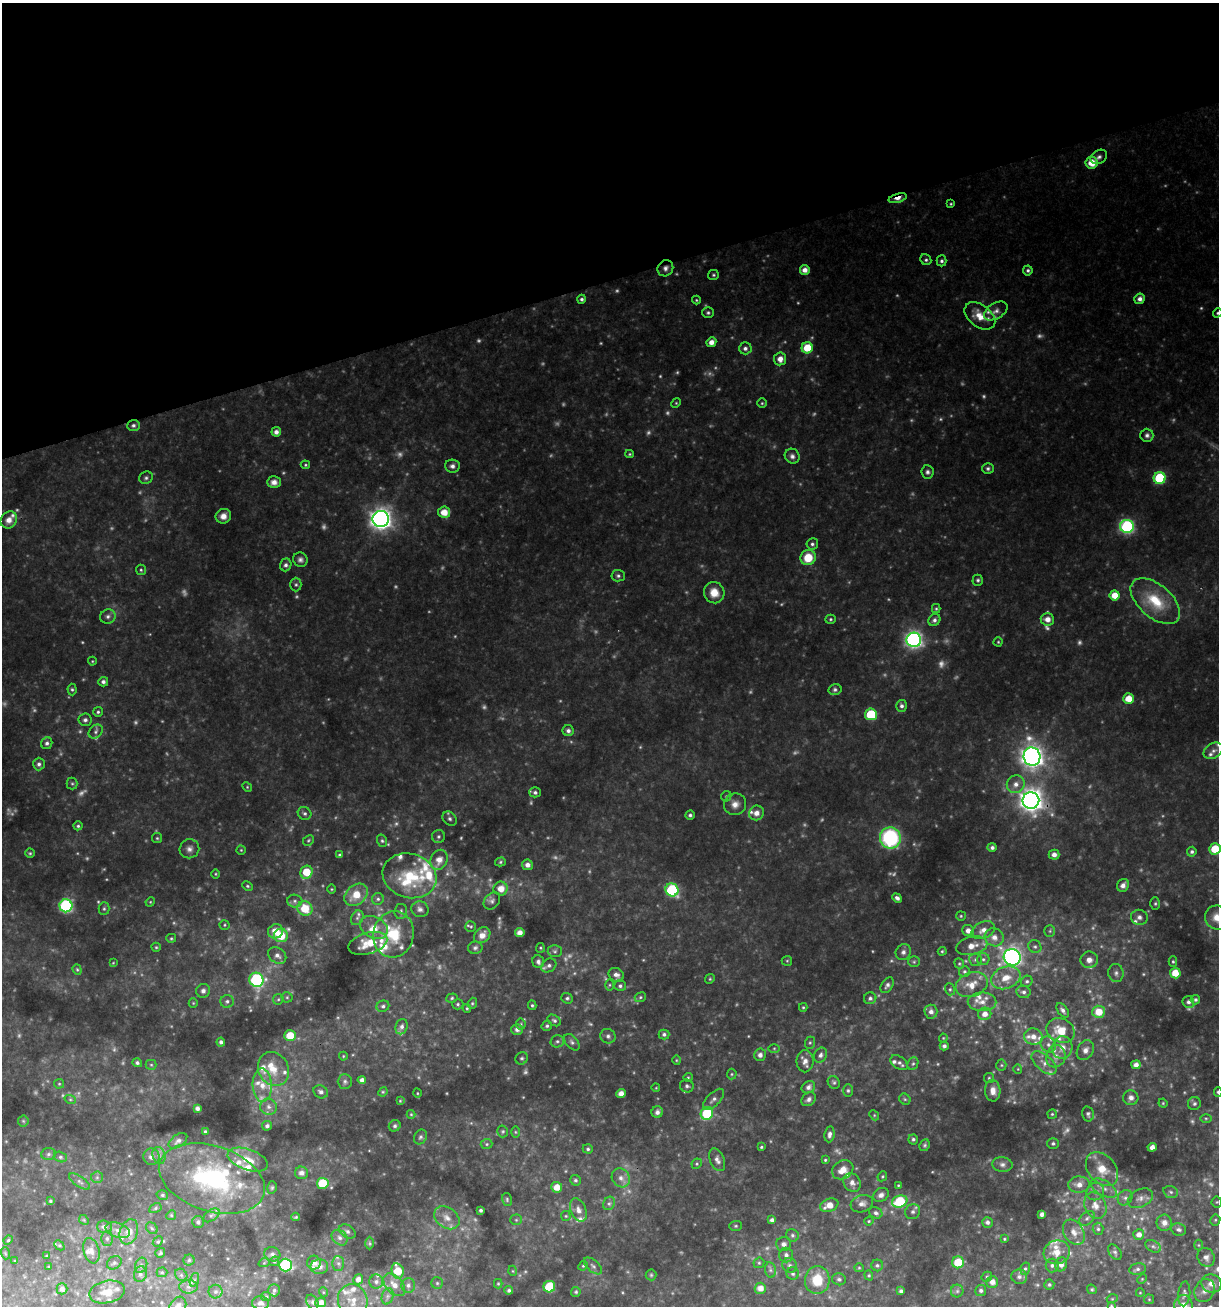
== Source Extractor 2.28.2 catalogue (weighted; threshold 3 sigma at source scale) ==
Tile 3 of 4 x 4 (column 3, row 1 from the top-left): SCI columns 2486-3702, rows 3913-5216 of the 5021 x 5216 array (HDU 1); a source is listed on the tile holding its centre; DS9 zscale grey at full resolution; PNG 1221 x 1308 px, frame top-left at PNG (2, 3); each listed source drawn as its Kron ellipse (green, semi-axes under 4 px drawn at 4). Shown black and unused: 21% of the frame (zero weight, under 2 of 3 exposures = <1% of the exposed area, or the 3 px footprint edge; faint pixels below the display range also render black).
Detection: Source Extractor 2.28.2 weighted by HDU 2 'WHT'; one run over the whole footprint, this tile lists its part. Background 0.173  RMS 0.017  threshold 0.0771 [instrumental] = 3 sigma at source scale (4.5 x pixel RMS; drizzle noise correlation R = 1.50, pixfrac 1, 0.0396/0.0396 arcsec/px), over >= 5 px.
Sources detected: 619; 120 too faint to see at this stretch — neither listed nor drawn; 53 inside a brighter listed object's ellipse — not listed separately; the other 446 listed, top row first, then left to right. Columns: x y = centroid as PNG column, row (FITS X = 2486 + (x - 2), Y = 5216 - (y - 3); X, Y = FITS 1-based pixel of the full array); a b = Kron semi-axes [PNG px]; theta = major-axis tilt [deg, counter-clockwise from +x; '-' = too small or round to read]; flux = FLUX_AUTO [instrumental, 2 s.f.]
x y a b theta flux
1099 157 9 6 33 6.2
1092 163 6 6 - 29
898 198 9 4 16 19
951 204 4 3 - 2
926 260 6 5 - 3.7
942 261 5 5 - 4.4
665 268 8 7 - 7.5
805 270 5 5 - 12
1028 270 5 5 - 4.1
713 275 5 5 - 2.9
582 299 4 4 - 4
1140 299 5 5 - 8.7
696 300 4 4 - 1.9
996 311 13 7 32 11
708 313 6 5 - 3.6
1218 313 5 4 - 2.8
980 316 17 11 -37 28
711 342 5 4 - 12
745 348 6 6 - 5.8
807 348 5 5 - 42
780 359 6 6 - 13
676 403 5 4 - 2
762 403 4 4 - 2.1
133 425 6 5 - 4.4
276 432 5 4 - 9.3
1147 435 6 6 - 5.5
630 454 4 4 - 2.2
792 456 8 7 - 7
305 465 5 4 - 2.2
452 466 7 6 - 6.8
988 468 6 5 - 4
928 472 7 6 - 5.2
146 478 7 6 - 4.1
1160 478 6 6 - 120
274 482 7 5 1 13
444 512 6 5 - 23
223 516 8 7 - 13
381 519 8 8 - 1200
9 520 9 7 51 15
1127 526 7 6 - 280
812 544 6 5 - 4.4
808 558 8 7 - 41
300 560 7 7 - 6.2
286 565 6 5 - 5.4
141 570 5 5 - 2.8
618 576 6 6 - 4.1
978 580 5 5 - 3.4
296 585 7 5 89 3.9
714 593 11 10 - 24
1115 595 5 5 - 28
1155 601 29 16 -41 67
936 609 4 4 - 2.4
108 616 8 7 - 6
830 619 5 4 - 2.8
1047 619 7 6 - 14
934 620 6 5 - 6
914 640 7 7 - 570
998 642 4 4 - 1.9
92 661 4 4 - 1.7
103 682 5 4 - 5.7
72 689 6 4 -86 3.1
835 690 6 5 - 4
1128 699 5 5 - 26
902 706 6 5 - 5.4
98 712 5 5 - 3.3
871 714 6 6 - 81
85 720 6 6 - 6.1
568 731 5 5 - 6.8
96 732 8 6 44 5.6
47 743 6 5 - 5.4
1213 751 10 7 29 8.7
1032 757 9 8 - 1200
39 764 6 6 - 5.6
72 784 6 5 - 3
1016 784 9 8 - 13
247 787 5 4 - 2
535 792 5 5 - 4.1
726 796 5 5 - 2.6
1031 800 8 8 - 1500
735 804 11 10 - 14
304 813 7 6 - 4.7
756 813 8 7 - 12
690 815 4 4 - 4
450 819 8 6 -45 5.2
78 826 4 4 - 3
438 836 6 6 - 4.6
157 838 5 5 - 2.4
890 838 10 10 - 190
308 840 6 5 - 2.5
382 841 6 5 - 3.2
992 847 5 4 - 5.3
189 849 10 9 - 9.3
1215 849 5 5 - 45
241 850 5 5 - 2
1192 852 5 4 - 4.2
30 853 4 4 - 2.4
339 855 4 4 - 2.8
1054 855 5 5 - 9.7
439 860 10 8 65 18
500 862 5 4 - 2.5
527 865 5 5 - 9.5
306 872 7 6 - 40
215 874 5 3 - 1.8
409 876 27 22 -17 84
1123 885 7 5 57 9.9
247 886 6 4 -27 2.4
332 889 4 3 - 1.6
501 889 7 7 - 18
672 890 6 6 - 200
356 895 13 9 41 35
897 898 5 4 - 6.1
378 899 6 6 - 4
295 901 7 6 - 5.2
492 901 9 7 47 5.9
150 902 5 4 - 1.9
1155 904 6 5 - 2.9
66 906 6 6 - 290
305 908 8 7 - 45
104 909 6 5 - 3.4
420 909 9 7 -13 7
401 911 7 6 - 4.8
961 916 5 5 - 2.3
1139 917 8 7 - 7.4
357 918 8 6 63 4.7
1217 918 13 12 - 23
224 925 5 4 - 2.2
471 926 5 5 - 2.7
374 927 15 10 -27 21
983 930 12 8 24 15
276 931 8 7 - 20
968 931 6 5 - 11
1050 931 6 5 - 3
520 933 5 4 - 11
394 934 23 20 77 67
482 935 9 7 42 15
281 936 7 6 - 43
994 937 9 9 - 14
171 938 5 4 - 2.6
368 943 20 10 16 32
972 946 16 9 12 19
156 947 4 4 - 2.2
1035 947 7 6 - 4.2
475 948 7 6 - 4.4
540 948 5 4 - 2.2
555 951 7 6 - 4.2
942 951 4 3 - 2.1
903 952 8 7 - 6.9
277 955 10 7 -36 8.9
1012 957 8 8 - 690
983 959 6 6 - 3.9
975 960 6 6 - 4.3
1089 960 8 8 - 13
787 961 5 5 - 2.1
538 962 6 5 - 6.5
914 962 6 5 - 3
1173 962 5 4 - 2.5
113 963 4 3 - 1.4
959 964 5 4 - 2.4
549 965 8 6 36 6.3
77 970 5 4 - 2.3
964 971 5 5 - 3.5
1116 973 9 7 -83 7.1
1175 973 5 5 - 27
616 975 8 6 -32 8.5
1006 978 15 11 20 29
710 979 5 4 - 2.3
256 980 7 7 - 240
1027 981 6 5 - 3.9
609 985 6 4 89 2.1
887 985 8 5 57 6.1
972 985 16 12 21 27
620 986 6 5 - 4.2
950 989 6 5 - 3
203 991 7 6 - 6.4
1023 992 7 6 - 5.7
287 997 5 5 - 2.6
640 997 6 4 23 2.9
452 998 6 4 18 2.8
567 998 6 5 - 3.6
870 998 6 6 - 4.9
278 999 6 5 - 2.5
1195 1000 5 4 - 3.4
227 1001 6 6 - 4.8
982 1002 14 9 -1 16
1188 1002 6 6 - 5.5
193 1003 5 4 - 1.9
472 1003 5 4 - 2.4
458 1004 5 5 - 2.9
532 1005 5 4 - 2.7
383 1006 6 5 - 4.5
803 1007 4 3 - 2.1
467 1008 4 3 - 2.1
1063 1010 8 5 -53 6.5
931 1012 7 6 - 9.1
1099 1012 6 6 - 34
985 1014 6 6 - 15
554 1020 7 5 -32 3.7
521 1024 5 5 - 2.7
547 1026 5 5 - 3.4
402 1027 8 6 72 6.5
517 1029 6 5 - 7.1
1061 1031 14 12 -24 40
664 1034 5 5 - 4.4
290 1035 6 5 - 38
608 1036 8 7 - 5.9
1033 1037 9 8 - 13
943 1038 4 4 - 1.7
557 1041 7 6 - 4.4
221 1042 4 4 - 4.4
572 1042 10 6 -47 5.2
810 1043 6 5 - 2.7
1048 1044 8 7 - 7.7
944 1046 4 4 - 5.3
774 1048 6 4 0 2.2
1062 1048 11 10 - 19
1085 1050 10 8 58 10
760 1055 6 5 - 7.5
820 1055 8 6 66 5.6
343 1056 4 4 - 1.8
1056 1056 11 9 72 15
522 1058 6 6 - 3.5
676 1060 5 3 - 1.7
805 1061 11 8 89 11
137 1063 5 4 - 4.7
899 1063 9 6 -35 6.6
1044 1063 15 8 -41 14
913 1064 6 5 - 3.4
151 1065 5 5 - 2.3
1001 1065 5 5 - 2.6
1136 1065 4 4 - 9.6
273 1069 17 15 -62 33
1018 1069 4 4 - 1.7
732 1074 5 5 - 2.5
688 1077 5 4 - 2.1
989 1078 5 5 - 2.3
362 1080 4 4 - 8.4
345 1081 7 7 - 5
834 1082 7 5 -54 3.4
59 1084 5 4 - 2.1
262 1085 17 9 -88 23
687 1086 7 6 - 4.8
808 1087 7 5 33 6.9
656 1088 4 3 - 1.3
848 1090 6 5 - 3.2
993 1091 11 7 -86 14
321 1092 7 6 - 6.7
383 1092 5 4 - 2
1218 1092 5 4 - 2.9
417 1093 5 3 - 1.5
621 1093 5 4 - 13
1131 1098 7 7 - 8.1
70 1099 6 3 -19 2.1
714 1099 13 6 44 7.8
809 1099 8 6 42 6.2
905 1099 6 5 - 2.8
400 1101 3 3 - 1.5
1163 1103 5 4 - 1.8
1194 1104 6 6 - 4
269 1107 8 8 - 8.5
197 1108 4 4 - 5.6
657 1112 6 5 - 8
707 1113 6 6 - 110
411 1114 4 4 - 1.9
1052 1114 5 5 - 2.4
1088 1114 8 5 -78 4.9
874 1115 5 4 - 2.4
1206 1118 6 4 0 2.2
23 1121 5 5 - 2.3
267 1126 5 4 - 4.8
395 1126 6 5 - 4.3
205 1131 3 3 - 1.9
503 1131 6 5 - 2.8
515 1132 6 4 -89 2.2
830 1134 8 5 82 7
420 1137 7 6 - 4.3
913 1139 5 5 - 3.5
178 1141 10 6 35 6.6
1053 1143 6 5 - 3.6
487 1144 6 5 - 3.1
925 1145 6 5 - 3.1
761 1147 3 3 - 2.2
1152 1147 4 4 - 11
588 1149 5 4 - 3.2
48 1154 7 5 3 4.1
159 1155 8 6 -73 6.2
60 1157 7 5 -16 3.7
151 1157 8 8 - 8.4
248 1160 21 10 -19 28
717 1160 12 7 -67 8.8
825 1160 4 4 - 2.2
697 1164 5 4 - 2.6
1002 1164 10 7 -7 8
1102 1169 19 13 -50 38
843 1170 11 9 30 21
301 1173 6 6 - 9.3
882 1176 5 4 - 2.1
97 1177 6 5 - 3.5
621 1178 10 8 -52 12
212 1179 55 32 -18 230
575 1180 6 5 - 3.6
80 1182 12 5 -34 6.1
323 1183 6 5 - 63
852 1183 10 8 -55 10
898 1185 4 3 - 1.8
1079 1185 11 8 3 14
272 1187 6 4 74 2.7
557 1187 5 5 - 20
1104 1188 14 7 -30 13
1095 1191 9 8 - 8.8
1171 1192 7 5 -17 4.1
162 1195 6 4 -15 2.9
881 1195 8 6 31 7.4
1125 1198 8 7 - 6.1
1140 1198 13 8 27 11
507 1200 7 4 -76 2.7
50 1201 4 4 - 2.6
900 1201 8 6 17 91
1217 1202 5 5 - 2.5
609 1203 7 5 66 4.1
862 1204 11 8 18 9.8
829 1205 9 6 22 21
1095 1206 14 10 -64 19
155 1208 6 4 28 3.2
481 1210 3 3 - 3.5
578 1210 12 7 -68 11
913 1212 8 7 - 5.3
876 1213 7 5 -26 5.6
1042 1214 4 4 - 7.8
171 1215 5 4 - 2.1
211 1215 9 5 35 5
566 1216 5 5 - 2.4
296 1217 4 3 - 1.9
447 1218 14 10 -36 16
1087 1218 9 6 44 5.1
84 1220 5 4 - 2.1
516 1220 5 5 - 2.5
772 1220 4 4 - 5.9
1215 1220 5 5 - 2.6
869 1221 5 4 - 2.1
198 1222 6 6 - 4.7
987 1222 5 5 - 6.2
1164 1223 8 7 - 10
736 1226 6 5 - 2.7
104 1227 7 6 - 7.5
152 1228 6 5 - 3.2
1098 1229 6 5 - 3.5
1179 1229 8 6 -9 5.3
118 1230 13 7 -18 11
347 1231 9 6 -32 5.9
129 1232 13 9 71 21
1074 1232 13 9 -58 16
792 1235 6 6 - 3.8
1139 1235 5 5 - 12
107 1238 7 5 -90 3.9
340 1238 9 7 -44 7.7
1004 1239 4 3 - 1.8
8 1240 4 4 - 1.9
158 1242 6 4 48 2.6
370 1243 6 4 -89 2.8
784 1244 7 7 - 6.9
59 1245 6 4 -43 2.7
1199 1245 5 3 - 1.8
1153 1246 8 5 -28 5.2
91 1251 13 7 -75 10
1057 1252 13 12 - 23
1115 1252 9 6 -55 4.4
5 1253 6 4 -72 2.1
160 1253 5 4 - 2.7
272 1254 8 7 - 5.5
786 1255 7 7 - 5.8
47 1256 4 3 - 1.7
1206 1257 10 8 -61 10
189 1260 5 5 - 3.1
15 1261 3 3 - 1.7
274 1261 5 4 - 2.5
958 1262 6 6 - 43
114 1263 8 6 34 4.4
264 1263 5 3 - 1.5
314 1263 7 7 - 10
338 1263 7 6 - 5.1
759 1263 6 5 - 2.7
1061 1264 7 6 - 10
141 1265 8 6 70 5.1
285 1265 6 6 - 200
790 1265 8 7 - 5.5
877 1265 6 5 - 4
1052 1265 7 6 - 5.3
583 1266 5 4 - 2.1
593 1266 11 6 -40 5.5
49 1267 3 3 - 2.1
319 1267 9 7 3 9.9
859 1268 5 4 - 2.1
1025 1269 6 5 - 3.3
1137 1269 8 5 11 4.9
770 1270 8 5 -82 4.6
398 1271 7 6 - 45
513 1271 5 3 - 1.4
162 1272 5 5 - 2.5
140 1274 8 6 77 6.6
793 1274 6 6 - 4.5
181 1275 7 5 -46 3.8
651 1275 5 5 - 2.7
869 1275 5 4 - 2.5
987 1277 5 4 - 2.5
1019 1277 8 7 - 6.6
358 1279 5 5 - 9.2
839 1279 7 6 - 4.9
1142 1279 5 4 - 2
194 1280 7 4 71 4
817 1280 14 12 85 45
376 1282 7 6 - 5.6
992 1282 6 6 - 12
437 1283 6 6 - 3
1211 1283 10 9 - 17
498 1284 4 4 - 1.9
394 1285 13 8 -47 17
408 1285 7 7 - 6.3
1049 1285 5 5 - 3.2
188 1287 9 7 1 7.6
549 1287 6 5 - 75
760 1288 6 5 - 14
62 1289 5 5 - 8
1092 1289 5 4 - 2.5
274 1290 6 6 - 4.2
509 1290 4 4 - 3.9
981 1290 5 5 - 4.8
1204 1290 12 9 62 13
901 1291 4 3 - 4.6
957 1291 6 6 - 4.1
107 1292 18 11 13 30
215 1292 7 7 - 5.8
323 1292 5 3 - 1.6
576 1292 5 4 - 2.5
1140 1293 4 3 - 1.2
1184 1294 12 6 85 7.3
266 1296 5 4 - 2.1
388 1296 8 6 73 5.3
1112 1299 5 3 - 1.8
1149 1299 5 4 - 1.9
353 1301 17 14 -76 24
312 1302 8 5 -61 4.4
321 1302 5 5 - 11
261 1303 8 7 - 8.1
1183 1305 10 9 - 21
178 1306 10 8 61 11
1111 1306 4 3 - 2.3
Overlapping masked pixels (flux is a lower limit): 3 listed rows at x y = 898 198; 665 268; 1031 800
Isophote crosses this tile's border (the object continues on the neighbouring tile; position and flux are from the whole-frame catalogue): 7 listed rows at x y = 1218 313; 1215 849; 1217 918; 1218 1092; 1183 1305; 178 1306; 1111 1306